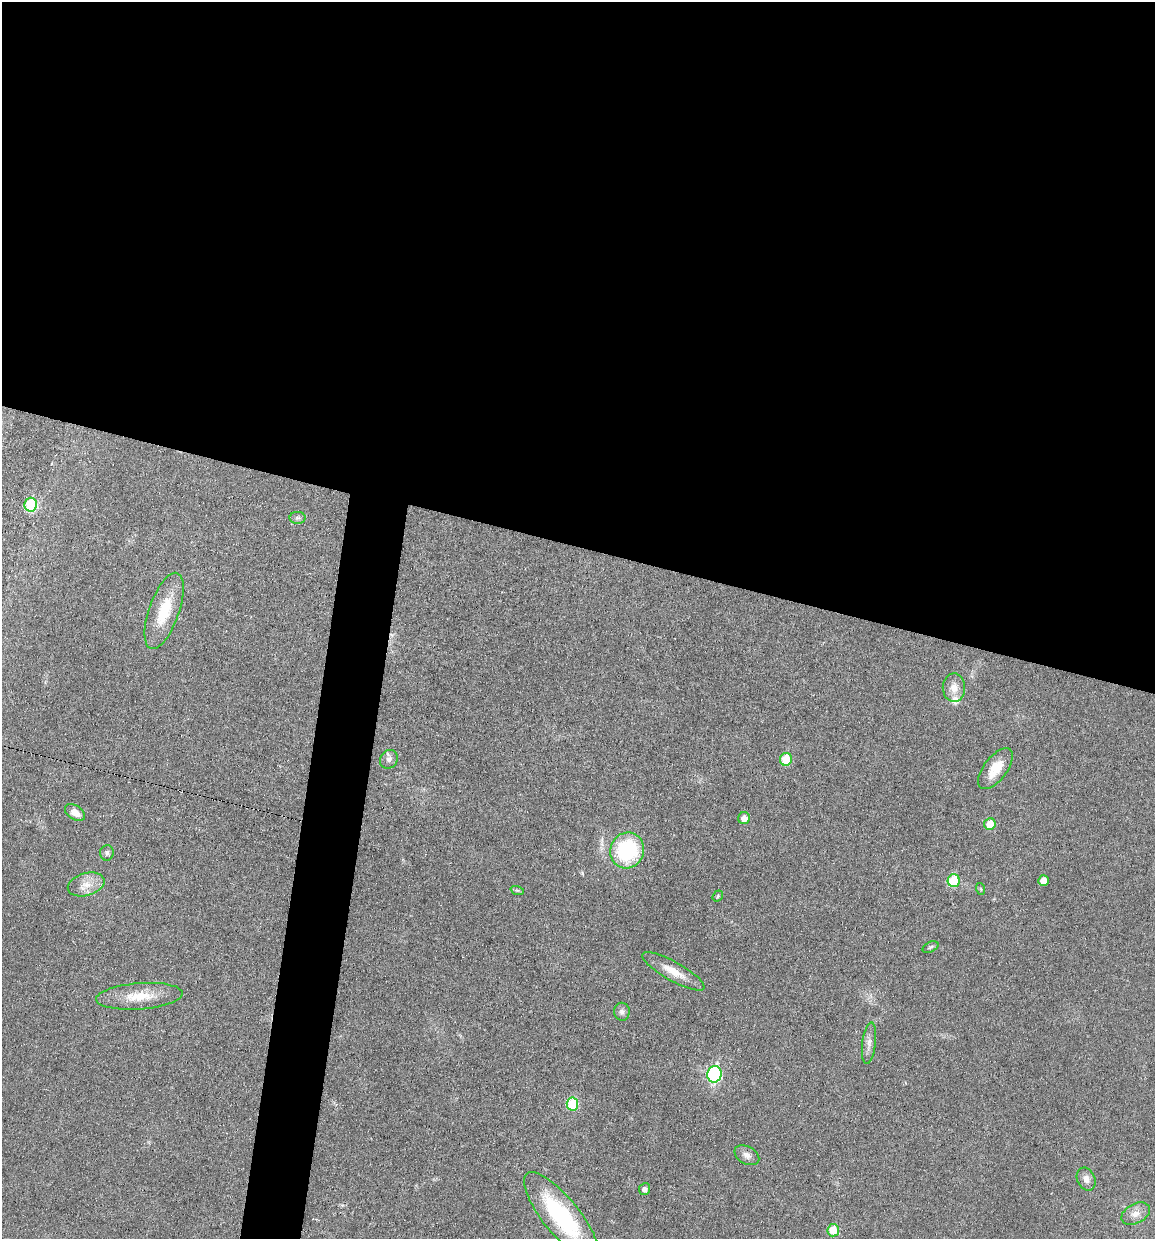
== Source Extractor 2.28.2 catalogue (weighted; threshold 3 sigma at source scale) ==
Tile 3 of 4 x 4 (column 3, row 1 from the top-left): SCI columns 2424-3576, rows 3714-4950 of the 4970 x 4950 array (HDU 1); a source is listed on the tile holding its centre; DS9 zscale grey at full resolution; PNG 1157 x 1241 px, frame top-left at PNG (2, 2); each listed source drawn as its Kron ellipse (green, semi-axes under 4 px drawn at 4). Shown black and unused: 47% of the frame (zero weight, under 3 of 6 exposures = <1% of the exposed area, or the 3 px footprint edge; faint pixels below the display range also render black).
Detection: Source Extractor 2.28.2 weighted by HDU 2 'WHT'; one run over the whole footprint, this tile lists its part. Background 0.0336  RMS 0.004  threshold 0.0165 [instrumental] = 3 sigma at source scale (4.09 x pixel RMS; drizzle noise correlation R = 1.36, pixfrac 0.8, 0.05/0.05 arcsec/px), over >= 5 px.
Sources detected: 32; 1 inside a brighter listed object's ellipse — not listed separately; the other 31 listed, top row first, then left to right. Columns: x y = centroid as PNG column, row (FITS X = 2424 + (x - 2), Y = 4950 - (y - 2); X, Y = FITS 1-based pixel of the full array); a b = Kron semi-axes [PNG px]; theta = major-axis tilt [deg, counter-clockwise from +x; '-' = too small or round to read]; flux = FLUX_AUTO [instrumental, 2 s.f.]
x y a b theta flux
31 505 7 6 - 23
297 518 8 6 0 1
164 611 40 15 70 14
954 688 14 11 88 4
389 759 10 8 54 1.7
786 759 6 6 - 9.5
995 769 24 11 53 7.3
75 812 11 7 -33 3.3
744 818 6 6 - 3
990 824 6 5 - 6.3
627 850 18 17 - 33
107 853 8 6 84 1.1
954 881 6 6 - 17
1043 881 5 5 - 3.8
86 884 19 11 16 4.8
981 889 6 3 -71 0.4
517 890 7 4 -18 0.6
718 896 6 5 - 0.76
930 947 8 5 27 0.78
673 971 35 9 -29 6.7
139 996 43 13 4 11
622 1012 9 8 - 1.3
869 1043 21 7 83 2.6
714 1074 8 7 - 60
572 1104 6 6 - 18
747 1155 13 8 -29 2.2
1086 1179 12 9 -64 2.5
645 1189 6 5 - 1.7
1136 1214 15 9 28 3.4
562 1217 55 18 -51 41
833 1230 6 5 - 8
Isophote crosses this tile's border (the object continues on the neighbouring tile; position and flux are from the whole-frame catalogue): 1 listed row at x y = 562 1217